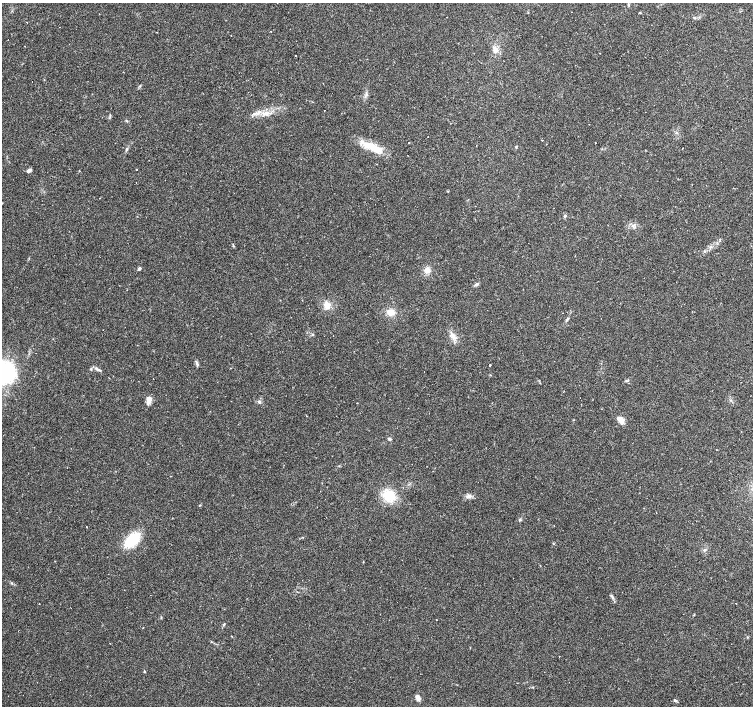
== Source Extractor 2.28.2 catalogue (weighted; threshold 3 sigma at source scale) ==
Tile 10 of 4 x 4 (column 2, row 3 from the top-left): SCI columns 1503-3004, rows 1570-2977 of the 6010 x 6019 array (HDU 1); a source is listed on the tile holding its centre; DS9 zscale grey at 2 x 2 block average (1 PNG px = mean of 2 x 2 image px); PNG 755 x 708 px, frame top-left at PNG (2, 3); no overlay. Shown black and unused: <1% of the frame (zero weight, under 2 of 3 exposures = <1% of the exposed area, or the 3 px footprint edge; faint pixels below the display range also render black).
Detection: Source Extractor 2.28.2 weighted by HDU 2 'WHT'; one run over the whole footprint, this tile lists its part. Background 0.0808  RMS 0.0051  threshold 0.0229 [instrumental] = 3 sigma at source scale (4.5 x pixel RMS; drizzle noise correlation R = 1.50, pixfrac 1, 0.0396/0.0396 arcsec/px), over >= 5 px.
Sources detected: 66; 12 cosmic-ray / hot-pixel residue — not listed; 2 inside a brighter listed object's ellipse — not listed separately; the other 52 listed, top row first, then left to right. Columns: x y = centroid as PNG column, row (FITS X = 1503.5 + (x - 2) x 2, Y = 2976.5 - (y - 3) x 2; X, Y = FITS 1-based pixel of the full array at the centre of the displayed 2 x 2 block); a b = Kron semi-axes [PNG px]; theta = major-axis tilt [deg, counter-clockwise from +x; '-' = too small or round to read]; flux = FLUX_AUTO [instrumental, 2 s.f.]
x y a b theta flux
628 5 5 2 - 1
640 13 3 2 - 1.1
694 17 4 2 - 0.93
59 27 2 2 - 0.65
271 31 2 2 - 1.2
496 49 8 6 -5 5.6
296 55 2 2 - 0.55
323 83 2 2 - 1.6
140 86 3 3 - 1.1
266 113 10 6 12 7.8
254 114 4 3 - 2
409 143 2 2 - 0.54
374 147 21 11 -28 23
516 147 3 3 - 1
683 148 2 2 - 0.7
127 149 4 3 - 1.6
29 170 5 4 - 2.9
100 198 2 2 - 0.63
565 216 3 3 - 1.3
751 246 2 2 - 1.6
139 269 4 3 - 2
427 270 7 6 - 6.8
477 284 5 4 - 2.3
327 305 8 7 - 11
391 312 8 8 - 9.6
567 319 5 3 - 1.9
453 336 9 5 -66 6.4
197 364 5 3 - 2
490 365 2 2 - 2.1
98 370 10 3 -23 3.7
4 372 20 15 -2 130
490 375 3 2 - 0.6
627 381 5 3 - 1.4
149 399 8 6 83 7.4
259 402 4 3 - 1.6
620 420 11 6 -46 7.3
389 439 3 3 - 2.7
389 496 12 11 - 30
469 496 7 4 7 3.8
200 505 3 2 - 0.73
520 520 4 3 - 1.5
132 540 13 9 44 46
553 544 3 2 - 0.76
704 550 4 2 - 1.2
612 597 8 3 -60 2.4
736 603 2 2 - 0.45
39 604 2 2 - 0.41
694 615 3 2 - 0.76
224 624 4 2 - 1.2
144 671 3 2 - 0.75
418 698 7 4 -61 6.1
675 700 5 3 - 1.6
Isophote crosses this tile's border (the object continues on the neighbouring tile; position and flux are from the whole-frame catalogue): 1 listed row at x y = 4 372
Diffuse or blended objects may show on this block-average render without a row.